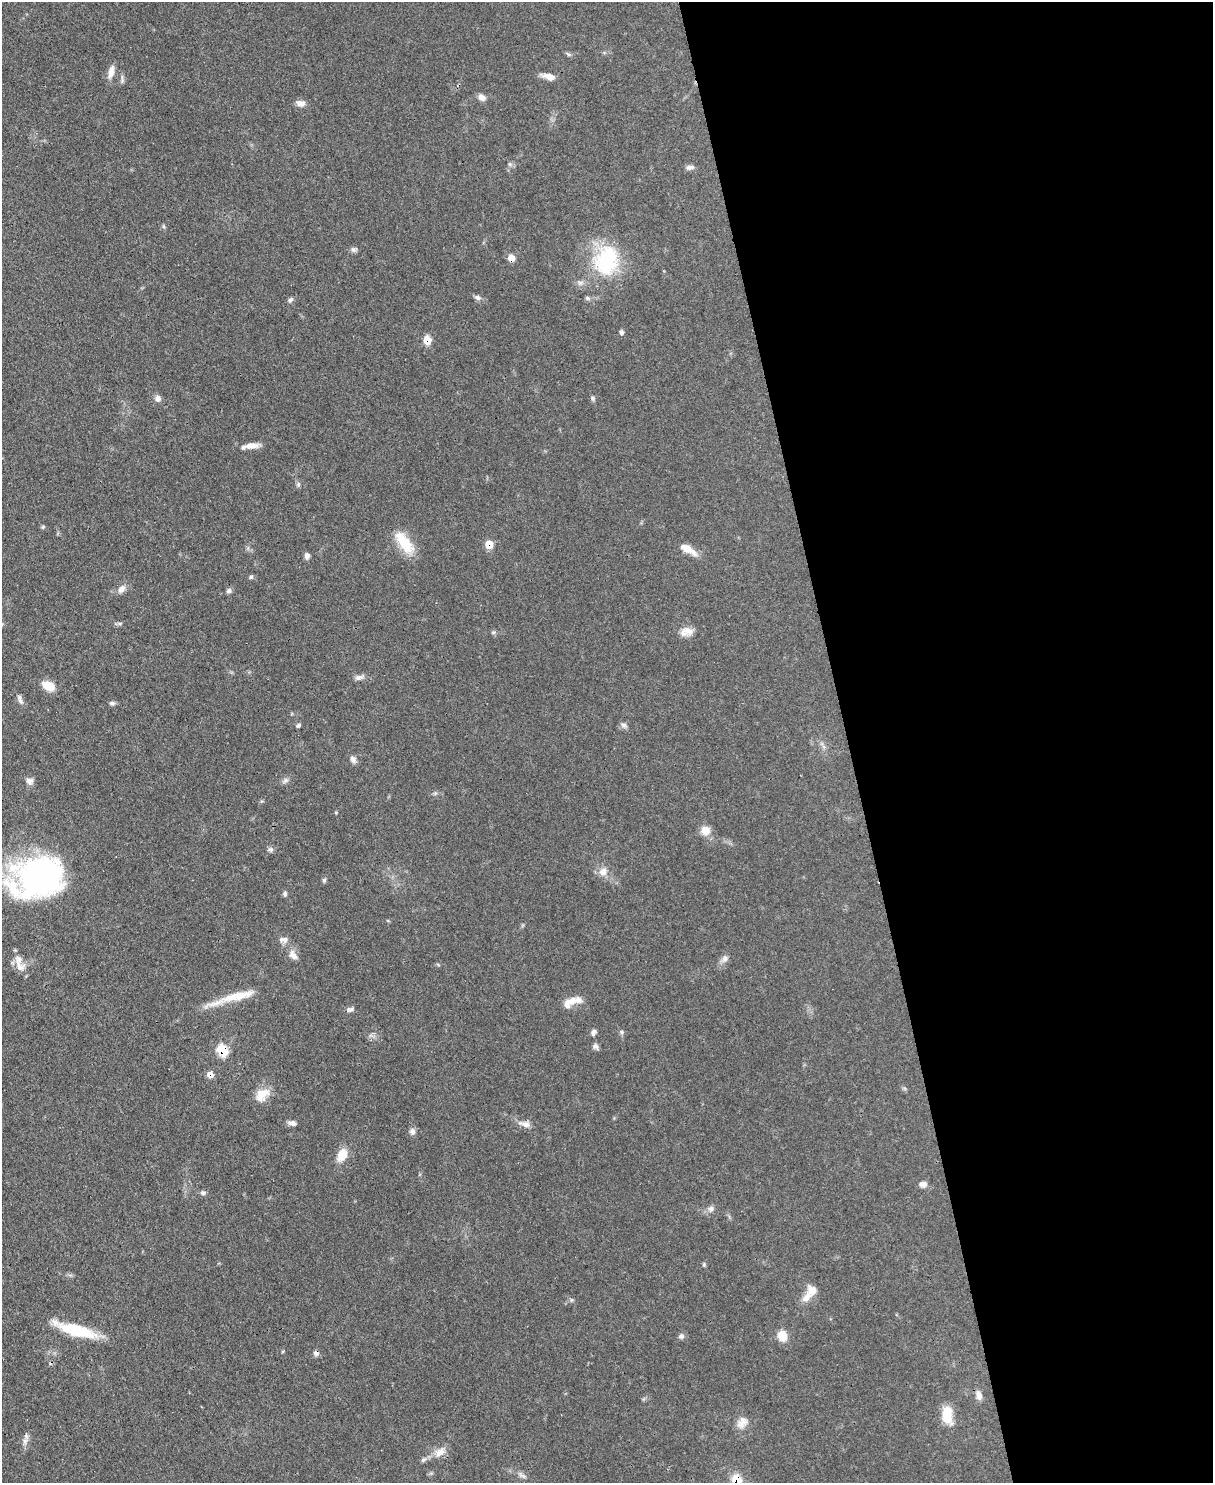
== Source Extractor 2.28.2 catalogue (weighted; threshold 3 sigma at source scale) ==
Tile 8 of 4 x 3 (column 4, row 2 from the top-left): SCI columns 3711-4921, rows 1696-3176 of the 5000 x 4982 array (HDU 1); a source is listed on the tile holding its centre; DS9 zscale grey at full resolution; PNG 1215 x 1485 px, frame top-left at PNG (2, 2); no overlay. Shown black and unused: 30% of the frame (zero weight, under 3 of 4 exposures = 9% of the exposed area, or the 3 px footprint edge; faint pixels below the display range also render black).
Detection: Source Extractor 2.28.2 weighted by HDU 2 'WHT'; one run over the whole footprint, this tile lists its part. Background 0.0551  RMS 0.004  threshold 0.0179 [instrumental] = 3 sigma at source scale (4.5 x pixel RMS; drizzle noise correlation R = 1.50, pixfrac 1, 0.05/0.05 arcsec/px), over >= 5 px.
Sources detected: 84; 5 inside a brighter listed object's ellipse — not listed separately; the other 79 listed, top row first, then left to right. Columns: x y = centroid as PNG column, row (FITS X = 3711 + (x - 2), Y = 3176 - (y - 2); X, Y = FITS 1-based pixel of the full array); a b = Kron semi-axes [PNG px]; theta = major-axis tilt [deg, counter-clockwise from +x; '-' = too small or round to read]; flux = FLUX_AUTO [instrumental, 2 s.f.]
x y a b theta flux
111 72 18 7 78 2.8
549 77 17 7 -15 3.3
482 97 10 7 -35 2.1
301 103 12 8 -8 2.3
510 164 6 6 - 0.79
690 167 11 6 6 1.4
354 250 8 7 - 1.1
511 258 6 6 - 4.6
607 261 38 29 76 32
580 283 8 6 25 1.3
478 297 9 6 -26 1.3
588 298 8 5 -28 0.78
290 300 7 6 - 1
621 332 5 4 - 1.1
427 340 7 6 - 7.6
158 398 8 8 - 1.8
593 398 7 5 -43 0.77
251 446 19 7 4 3.8
298 484 7 5 84 0.82
43 527 6 5 - 0.52
404 543 32 13 -53 11
489 544 7 6 - 6.2
688 549 23 9 -31 4.9
307 556 7 6 - 1.4
251 577 6 5 - 0.62
121 589 12 8 52 2.4
229 591 7 6 - 1.1
120 623 6 4 18 0.69
687 631 15 12 -15 3.7
493 632 6 4 1 0.59
359 677 12 6 12 1.6
48 686 17 11 -26 5
20 701 11 5 -48 1.4
112 703 7 6 - 0.93
624 725 9 6 -44 1.3
298 726 6 4 45 0.69
353 759 9 7 -63 1.6
285 780 9 7 38 1.2
29 781 10 8 -4 1.7
705 830 12 12 - 3.7
271 850 7 6 - 1.1
603 872 12 11 - 3.1
41 877 52 41 8 91
324 880 6 5 - 0.73
285 894 7 6 - 0.87
284 939 13 7 -3 1.9
293 955 14 9 -62 2.8
725 959 11 7 73 1.9
19 966 16 12 -21 3.8
237 996 54 10 14 11
572 1001 13 10 38 3.5
350 1009 10 6 17 1.1
593 1032 8 6 69 1.2
622 1032 6 5 - 0.71
596 1046 9 6 -53 1.2
222 1050 8 7 - 16
210 1075 6 6 - 3.4
262 1095 21 14 43 6
292 1123 10 6 -11 1.7
525 1124 17 7 -13 2.7
412 1131 8 8 - 1.5
342 1155 13 9 64 7
923 1184 10 7 -10 2
203 1193 8 6 -11 0.99
711 1209 9 8 - 1.6
704 1265 7 3 -90 0.53
806 1297 18 9 44 3.7
76 1330 44 11 -16 20
681 1336 7 7 - 1.1
782 1336 13 10 -80 5.3
316 1353 8 6 -47 1.2
979 1395 14 8 -75 2.2
947 1415 20 10 -83 8.9
742 1423 17 12 53 3.9
25 1442 11 7 83 1.9
439 1452 16 10 25 4
423 1460 8 5 19 1.1
522 1475 12 5 -31 1.4
737 1480 13 10 -47 6.8
Overlapping masked pixels (flux is a lower limit): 7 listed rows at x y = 511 258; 427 340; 489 544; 222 1050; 210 1075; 316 1353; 737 1480
Isophote crosses this tile's border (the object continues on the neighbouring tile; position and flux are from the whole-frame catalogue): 1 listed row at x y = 737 1480